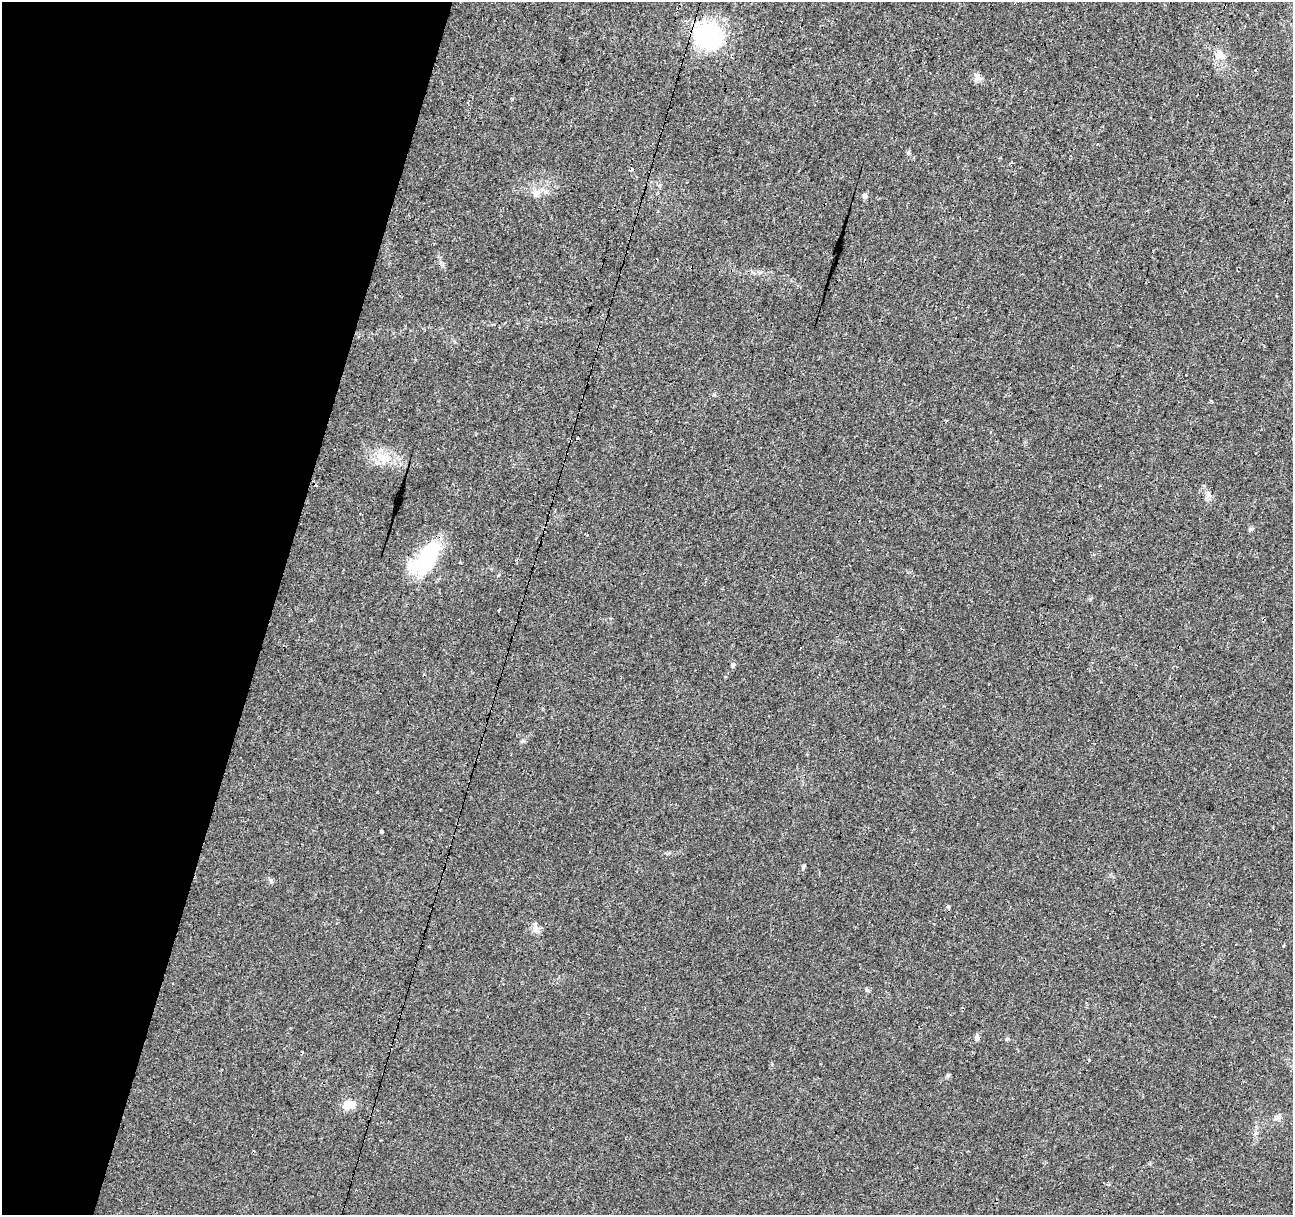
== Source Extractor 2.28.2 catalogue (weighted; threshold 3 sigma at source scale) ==
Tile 9 of 4 x 4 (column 1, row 3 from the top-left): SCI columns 1-1291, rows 1430-2642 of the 5169 x 5349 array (HDU 1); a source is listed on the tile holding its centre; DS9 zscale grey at full resolution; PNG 1295 x 1217 px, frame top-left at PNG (2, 2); no overlay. Shown black and unused: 21% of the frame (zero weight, under 3 of 4 exposures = <1% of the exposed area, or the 3 px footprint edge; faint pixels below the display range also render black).
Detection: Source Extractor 2.28.2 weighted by HDU 2 'WHT'; one run over the whole footprint, this tile lists its part. Background 0.0242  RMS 0.0031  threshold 0.0138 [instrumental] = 3 sigma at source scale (4.5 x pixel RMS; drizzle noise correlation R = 1.50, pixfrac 1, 0.0396/0.0396 arcsec/px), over >= 5 px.
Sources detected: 39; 11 cosmic-ray / hot-pixel residue — not listed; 1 inside a brighter listed object's ellipse — not listed separately; the other 27 listed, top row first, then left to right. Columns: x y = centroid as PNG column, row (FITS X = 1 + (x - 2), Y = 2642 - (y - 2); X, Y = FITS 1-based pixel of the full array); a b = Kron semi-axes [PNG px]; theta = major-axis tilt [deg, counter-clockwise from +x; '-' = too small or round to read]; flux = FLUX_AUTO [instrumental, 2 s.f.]
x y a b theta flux
708 37 30 26 -30 32
1219 55 14 11 -40 2.8
978 77 13 8 -56 1.5
908 153 6 5 - 0.47
631 168 3 3 - 0.85
536 194 9 7 78 1.9
865 196 7 5 -2 0.69
955 318 3 3 - 1
1212 401 3 3 - 0.61
946 421 3 3 - 0.33
385 458 26 13 2 6
1251 529 6 5 - 0.5
427 558 41 19 63 21
499 611 4 3 - 1.8
800 648 3 2 - 0.22
733 665 7 5 61 0.67
382 831 3 3 - 1.3
804 867 9 3 71 0.46
271 881 7 4 -47 0.54
948 907 4 3 - 1.4
535 928 15 6 -86 1.4
1283 946 3 3 - 0.51
867 990 8 4 -48 0.44
977 1038 8 5 -88 0.89
1088 1060 3 3 - 4.3
948 1075 6 5 - 0.46
348 1105 7 5 10 11
Overlapping masked pixels (flux is a lower limit): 1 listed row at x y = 708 37
Unlisted compact peaks at least as high as the median listed source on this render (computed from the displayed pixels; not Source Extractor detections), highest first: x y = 523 741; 1278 1117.